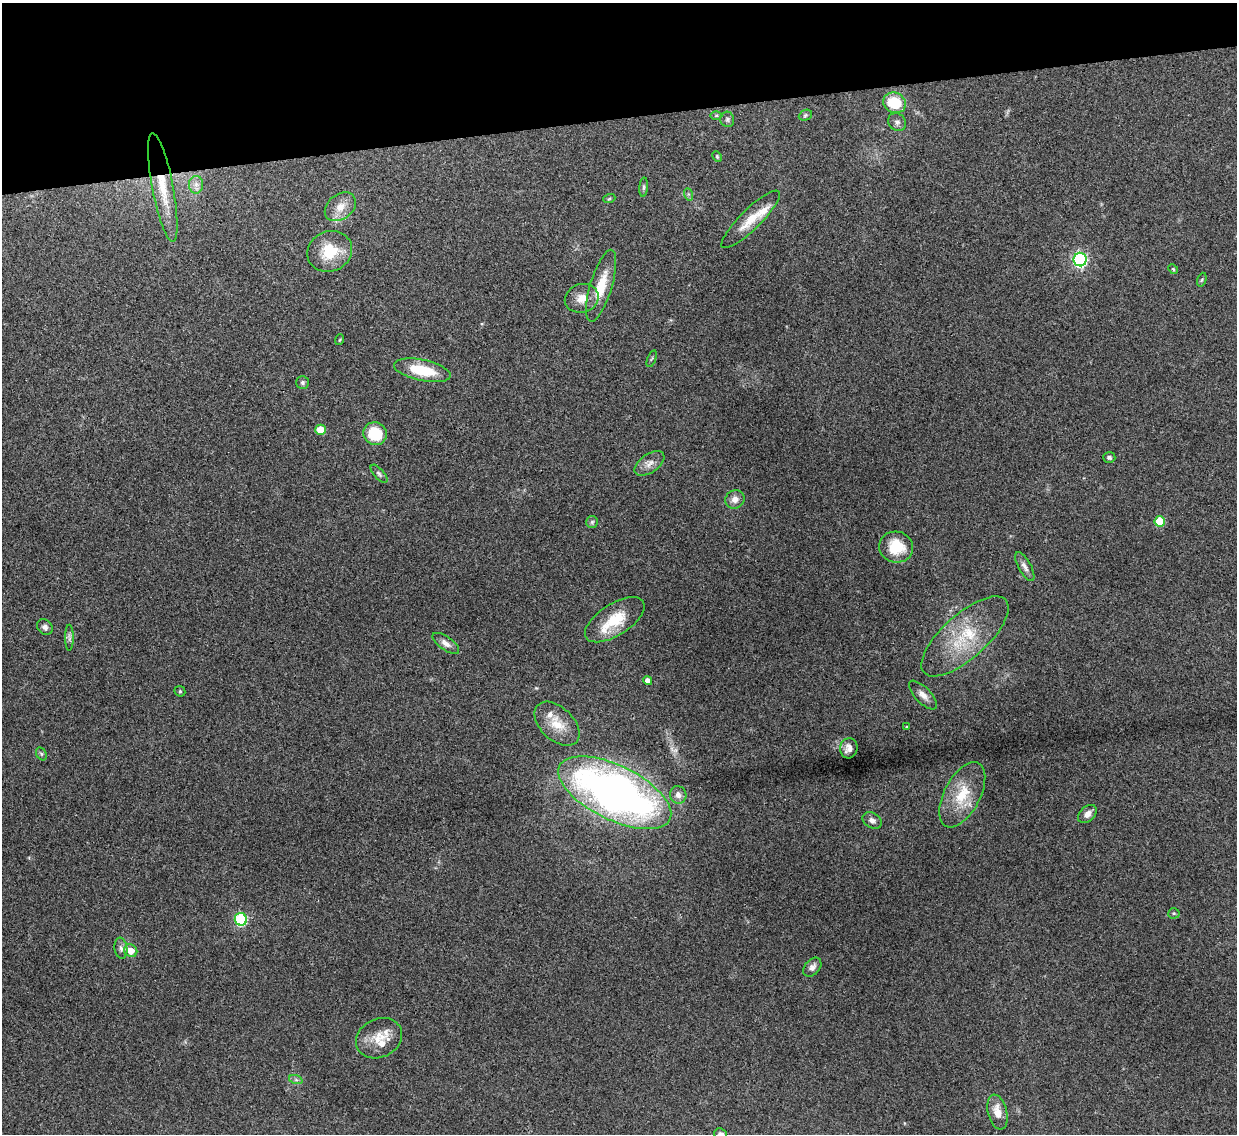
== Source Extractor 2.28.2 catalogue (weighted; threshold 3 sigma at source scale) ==
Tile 3 of 4 x 4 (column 3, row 1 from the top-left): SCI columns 2469-3703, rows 3536-4667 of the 4937 x 4921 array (HDU 1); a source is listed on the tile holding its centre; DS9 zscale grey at full resolution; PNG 1239 x 1136 px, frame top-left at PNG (2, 3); each listed source drawn as its Kron ellipse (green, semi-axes under 4 px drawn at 4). Shown black and unused: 10% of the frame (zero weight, under 3 of 4 exposures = <1% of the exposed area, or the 3 px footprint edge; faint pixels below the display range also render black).
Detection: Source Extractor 2.28.2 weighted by HDU 2 'WHT'; one run over the whole footprint, this tile lists its part. Background 0.0961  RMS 0.0062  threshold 0.028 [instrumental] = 3 sigma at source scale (4.5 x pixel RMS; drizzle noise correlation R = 1.50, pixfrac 1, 0.05/0.05 arcsec/px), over >= 5 px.
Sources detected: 64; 5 inside a brighter listed object's ellipse — not listed separately; the other 59 listed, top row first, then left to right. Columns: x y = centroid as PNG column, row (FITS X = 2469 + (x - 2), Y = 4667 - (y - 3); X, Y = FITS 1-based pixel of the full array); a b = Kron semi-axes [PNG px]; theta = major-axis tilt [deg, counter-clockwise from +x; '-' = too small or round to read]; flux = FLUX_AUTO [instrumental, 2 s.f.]
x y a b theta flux
894 103 11 10 - 22
805 115 7 5 23 1.1
716 116 6 4 0 0.93
727 119 8 7 - 1.6
897 122 9 8 - 2.2
717 156 6 4 -65 0.7
196 185 8 7 - 2.9
163 187 55 10 -79 20
644 187 10 4 85 1.2
688 194 6 4 -71 0.95
609 199 6 3 19 0.64
340 207 17 12 37 7.4
751 219 40 10 44 13
330 251 23 20 25 18
1080 260 7 6 - 130
1173 269 5 4 - 0.72
1202 280 7 4 69 0.79
601 286 37 11 73 16
582 298 17 14 16 7.9
339 340 5 3 - 0.59
652 359 9 3 69 0.74
422 370 29 10 -12 21
302 382 6 6 - 1.3
321 430 5 5 - 15
375 434 12 11 - 20
1109 457 6 5 - 1.5
649 463 17 9 35 4.7
379 474 11 5 -48 1.6
735 499 10 9 - 4.2
1160 521 5 5 - 23
592 522 6 6 - 1.1
896 547 17 15 -13 18
1025 566 16 6 -61 3.2
615 620 34 16 32 20
45 627 9 7 -46 2.2
965 636 55 22 42 35
69 638 13 4 90 1.8
446 643 15 6 -35 3.4
648 680 4 4 - 3.6
180 691 6 5 - 0.89
923 695 18 7 -46 4.4
557 724 27 16 -44 14
907 727 3 3 - 0.55
849 748 10 9 - 3.7
41 754 7 5 -59 1
615 793 61 27 -26 350
678 795 9 8 - 3.1
962 795 36 18 62 22
1087 814 11 7 44 3.8
872 820 10 7 -31 2.8
1174 913 5 5 - 0.92
241 919 6 6 - 62
121 948 10 6 -82 2.1
131 951 7 6 - 7.1
812 967 11 7 49 2.7
379 1038 24 19 27 12
296 1080 7 4 -19 1.3
997 1112 18 9 -76 7.8
721 1134 6 5 - 2.4
Overlapping masked pixels (flux is a lower limit): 1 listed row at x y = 163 187
Isophote crosses this tile's border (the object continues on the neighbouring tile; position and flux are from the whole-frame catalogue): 1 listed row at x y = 721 1134